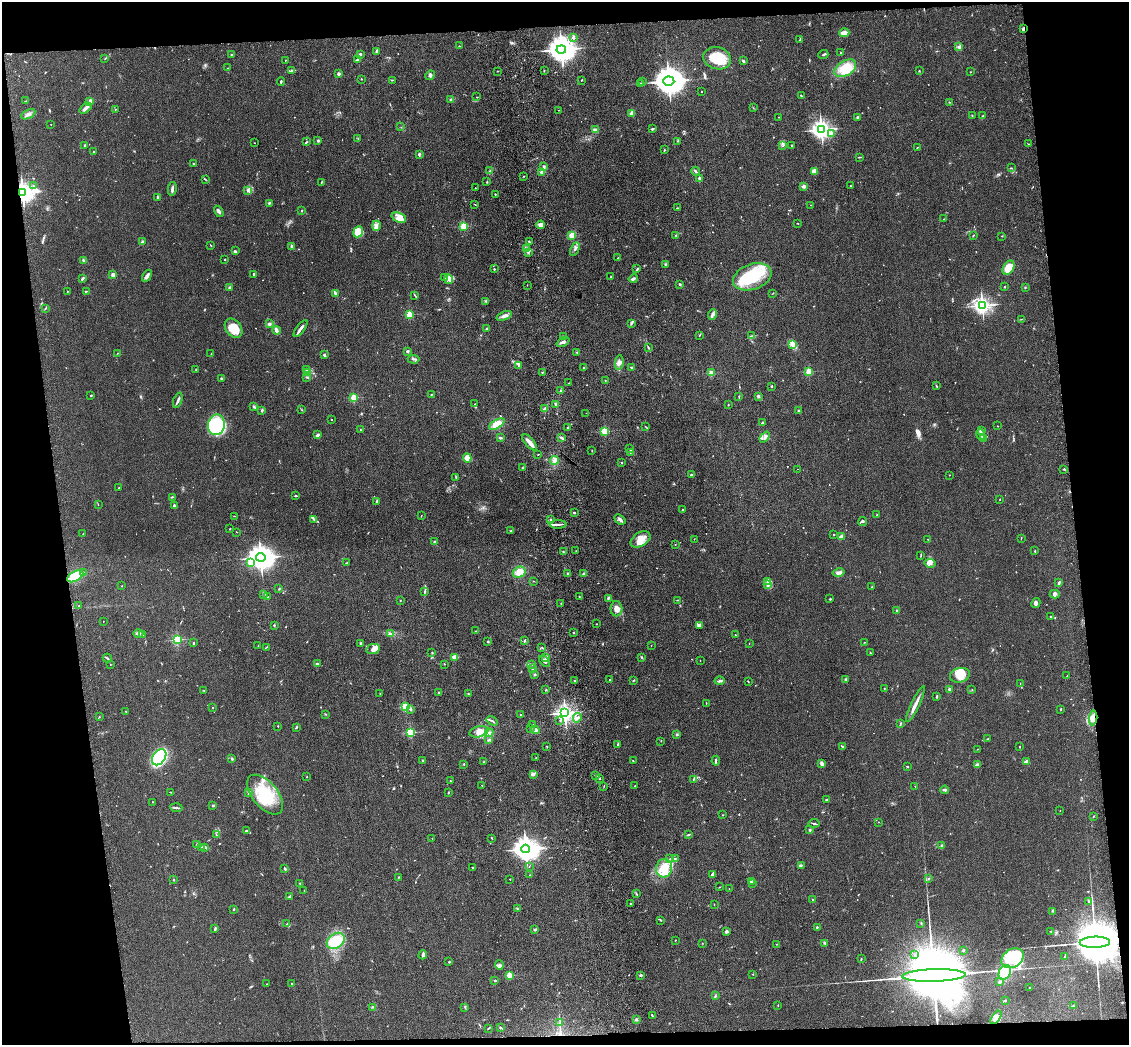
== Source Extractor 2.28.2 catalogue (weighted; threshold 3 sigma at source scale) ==
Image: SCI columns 117-4623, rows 252-4423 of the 4740 x 4572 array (HDU 1 of 3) = the unmasked area's bounding box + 8 px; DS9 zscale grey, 4 x 4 block average (1 PNG px = mean of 4 x 4 image px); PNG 1131 x 1047 px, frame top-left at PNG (2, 2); each listed source drawn as its Kron ellipse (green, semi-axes under 4 px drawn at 4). Shown black and unused: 14% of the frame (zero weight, under 3 of 4 exposures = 6% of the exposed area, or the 3 px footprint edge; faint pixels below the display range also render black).
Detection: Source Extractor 2.28.2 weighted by HDU 2 'WHT'. Background 0.0882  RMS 0.0092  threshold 0.0414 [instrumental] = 3 sigma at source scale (4.5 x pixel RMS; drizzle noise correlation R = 1.50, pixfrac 1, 0.05/0.05 arcsec/px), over >= 5 px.
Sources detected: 722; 5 too faint to see at this stretch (4 x 4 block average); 5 inside a brighter object's white glare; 4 cosmic-ray / hot-pixel residue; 4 long thin detections or spike segments (spike, bleed or trail) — neither listed nor drawn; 16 coinciding with a brighter row at this scale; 43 inside a brighter listed object's ellipse — not listed separately; of the other 645, all 500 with FLUX_AUTO >= 1.77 (the completeness limit of this list) listed and drawn (145 fainter detections not listed), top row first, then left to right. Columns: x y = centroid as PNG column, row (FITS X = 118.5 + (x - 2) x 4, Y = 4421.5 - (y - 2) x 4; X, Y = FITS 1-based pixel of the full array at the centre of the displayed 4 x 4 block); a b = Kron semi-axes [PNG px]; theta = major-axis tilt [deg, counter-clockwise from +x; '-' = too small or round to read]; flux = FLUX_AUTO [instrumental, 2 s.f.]
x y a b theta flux
1023 29 2 2 - 81
844 33 5 2 - 42
573 37 2 2 - 42
800 40 3 2 - 4.6
459 46 4 2 - 3.3
959 47 3 3 - 10
561 49 5 4 - 8000
376 51 4 2 - 10
840 53 2 2 - 3.1
360 54 2 2 - 38
231 55 2 2 - 4.9
823 55 5 2 - 6.6
717 58 14 11 -16 150
105 59 2 2 - 2
286 60 2 2 - 2.2
357 60 3 2 - 6
743 61 3 2 - 9.3
228 68 2 2 - 2.3
845 68 12 7 32 130
292 71 3 2 - 3.9
497 71 2 2 - 8.6
544 71 2 2 - 3.6
919 71 2 2 - 3.2
971 72 2 2 - 7.1
339 74 2 2 - 53
430 75 5 3 - 11
361 79 2 2 - 3.1
392 80 3 2 - 4.3
581 80 3 2 - 2.7
669 81 5 4 - 10000
281 82 4 2 - 5.9
643 82 2 2 - 2.9
640 83 2 2 - 8.1
701 91 2 2 - 4.2
801 96 2 2 - 4.8
476 97 2 2 - 1.9
451 99 3 2 - 4.4
26 101 3 2 - 3.1
90 102 4 3 - 12
949 102 2 2 - 4.1
85 108 7 3 39 16
753 108 2 2 - 2
115 109 2 2 - 2.7
559 110 2 2 - 4.7
632 113 2 2 - 110
28 114 8 3 29 16
972 115 2 2 - 1.9
983 116 4 2 - 4.7
779 117 2 2 - 3.6
858 117 4 3 - 9.8
51 124 2 2 - 2.3
401 127 2 2 - 1.8
652 129 3 2 - 4.7
596 130 2 2 - 4.1
821 130 3 3 - 3200
831 133 3 3 - 12
358 138 2 2 - 2.1
318 141 2 2 - 40
677 141 2 2 - 1.9
306 142 2 2 - 5.1
254 143 2 2 - 1.9
1028 144 2 2 - 2.4
85 145 2 2 - 4.8
792 145 2 2 - 5.2
783 146 2 2 - 3
917 148 3 2 - 1.8
664 150 2 2 - 2.9
94 152 2 2 - 19
419 154 4 2 - 7.9
859 157 3 2 - 4.5
194 164 2 2 - 17
544 167 3 2 - 6.7
1011 168 2 2 - 2.2
490 171 3 2 - 5.5
695 171 4 2 - 9.3
814 171 3 3 - 40
541 172 3 2 - 8.5
523 176 2 2 - 2.2
699 178 2 2 - 48
206 180 2 2 - 3
321 182 2 2 - 4.6
487 182 3 2 - 4.9
34 186 3 2 - 3.4
803 186 2 2 - 60
851 186 3 2 - 2.7
475 188 2 2 - 2
172 189 7 2 79 13
247 190 3 2 - 5.2
23 192 3 3 - 4200
495 194 2 2 - 3
157 198 4 2 - 4.2
269 203 4 2 - 4.7
475 204 2 2 - 1.9
811 205 2 2 - 2.6
677 208 2 2 - 3.2
219 211 6 2 -59 18
302 211 2 2 - 4.8
399 218 7 4 -20 38
944 219 2 2 - 1.9
798 223 2 2 - 2.1
541 225 4 4 - 24
376 226 5 2 - 13
464 226 2 2 - 230
358 232 6 4 68 120
572 235 3 3 - 35
676 235 2 2 - 3.4
973 235 3 2 - 3.6
1002 236 2 2 - 2.1
142 242 2 2 - 57
529 242 3 2 - 8
211 245 3 2 - 3.1
292 246 3 2 - 26
526 248 2 2 - 3.6
575 249 7 3 64 13
235 251 4 2 - 6
528 252 3 2 - 5.2
618 258 2 2 - 9.3
225 259 2 2 - 11
83 260 3 2 - 5.7
665 264 3 2 - 4.8
1008 268 8 5 57 69
494 269 2 2 - 3.9
637 269 4 2 - 5.9
254 274 2 2 - 19
113 275 2 2 - 110
147 276 6 3 59 16
445 277 2 2 - 2.7
611 277 2 2 - 2.5
752 277 20 12 19 340
82 278 3 2 - 11
448 279 5 4 - 20
633 279 4 2 - 13
680 284 3 2 - 5.9
527 285 2 2 - 1.8
230 287 3 3 - 6.9
1004 287 2 2 - 4.5
1025 287 2 2 - 3.7
67 291 2 2 - 4.1
86 291 3 2 - 3.5
335 293 2 2 - 14
773 293 2 2 - 2.5
415 295 3 2 - 3.5
485 301 2 2 - 2.4
982 306 3 2 - 2500
45 308 3 2 - 3.3
410 314 2 2 - 270
712 314 5 3 - 19
504 316 8 4 22 20
1021 319 2 2 - 2
631 323 3 2 - 5
269 324 3 3 - 10
233 328 10 7 -53 110
300 329 10 3 53 17
487 329 2 2 - 6.6
276 330 4 2 - 38
700 335 3 2 - 3.7
564 336 2 2 - 2.7
751 336 3 2 - 4.3
563 342 7 2 25 15
793 344 2 2 - 63
648 347 3 2 - 5
407 351 2 2 - 9.2
577 352 2 2 - 2.6
117 353 2 2 - 2.5
211 354 2 2 - 3
324 355 2 2 - 12
414 359 6 2 -5 9.5
619 362 7 3 82 23
518 365 2 2 - 11
584 367 2 2 - 3
631 367 3 2 - 4.3
196 370 2 2 - 1.8
307 370 2 2 - 5.6
809 371 2 2 - 230
308 372 2 2 - 6.2
542 372 2 2 - 2.9
711 373 2 2 - 170
307 377 3 2 - 4.1
221 378 3 2 - 5.9
605 381 2 2 - 2.2
569 383 2 2 - 3.6
772 386 2 2 - 5.3
936 386 4 2 - 3.8
560 391 3 2 - 5.3
431 394 2 2 - 3.5
91 395 2 2 - 14
758 396 3 2 - 7.2
739 397 3 2 - 2.4
354 398 2 2 - 320
178 400 8 2 70 15
475 404 2 2 - 2.6
556 405 3 2 - 8.6
728 405 2 2 - 2.9
254 407 4 2 - 6.7
545 409 4 2 - 13
262 410 4 2 - 7.4
302 410 2 2 - 1.8
798 411 2 2 - 8.8
586 413 2 2 - 1.9
332 419 2 2 - 3.6
762 423 2 2 - 7.8
497 424 8 4 29 71
216 425 10 8 79 370
998 426 2 2 - 2.3
567 427 2 2 - 4.4
646 427 4 2 - 3.8
360 430 3 2 - 4.7
605 431 2 2 - 370
982 431 2 2 - 2.8
318 435 3 2 - 12
981 435 5 2 - 10
765 437 6 3 50 15
500 438 4 2 - 7.5
562 438 3 2 - 8.1
983 439 3 2 - 4.3
530 442 10 3 -48 32
630 449 2 2 - 5.8
592 451 2 2 - 3.4
630 453 3 2 - 3.5
538 454 2 2 - 2.3
467 458 4 4 - 66
555 460 4 4 - 20
622 462 2 2 - 2.6
523 467 2 2 - 3.1
798 469 2 2 - 2.1
1064 469 3 2 - 4.2
691 475 2 2 - 27
949 475 2 2 - 2.4
456 477 3 2 - 5.1
119 488 2 2 - 8.1
296 496 3 2 - 6.2
173 497 2 2 - 2.6
1000 499 2 2 - 1.8
377 501 3 2 - 4.1
98 505 2 2 - 2.4
174 506 2 2 - 37
683 510 2 2 - 17
574 513 2 2 - 6.1
877 515 2 2 - 8.4
234 516 2 2 - 2.1
421 516 3 2 - 2.1
314 519 3 2 - 5.5
550 519 2 2 - 3.7
620 519 6 3 -39 15
863 521 4 2 - 7.9
558 524 8 2 1 14
230 529 2 2 - 12
511 531 2 2 - 3.1
237 532 2 2 - 1.9
83 534 2 2 - 2.4
833 535 2 2 - 7.6
841 537 4 2 - 27
1021 538 3 2 - 2.2
641 539 11 7 33 57
694 539 2 2 - 1.8
928 539 2 2 - 4.9
434 542 2 2 - 5.5
675 544 2 2 - 2.2
576 551 2 2 - 2.7
1035 551 2 2 - 4.5
563 552 2 2 - 3.5
921 556 2 2 - 2.1
261 557 5 4 - 6900
251 563 2 2 - 220
346 563 3 2 - 2.4
930 563 6 4 -11 19
83 572 2 2 - 2.7
519 572 7 5 27 56
839 573 6 2 12 24
568 574 2 2 - 7.6
584 574 2 2 - 5.7
75 576 9 4 30 98
533 581 2 2 - 2
768 581 2 2 - 47
1059 583 4 2 - 11
768 585 3 2 - 20
122 586 2 2 - 2.1
872 587 3 2 - 3.7
279 589 2 2 - 5.2
424 591 4 2 - 5.2
1055 594 5 2 - 8
263 595 2 2 - 1.9
267 596 2 2 - 2.9
579 597 2 2 - 2.1
608 598 3 2 - 7.3
830 599 2 2 - 7.6
677 600 2 2 - 2.5
400 601 2 2 - 7.3
561 603 2 2 - 2.5
1036 603 5 3 - 11
79 606 2 2 - 5.4
616 609 8 6 -89 34
897 610 2 2 - 16
1051 616 2 2 - 3
103 621 2 2 - 2.1
597 624 2 2 - 2.5
274 625 2 2 - 3.5
699 625 4 3 - 16
476 631 3 2 - 2.9
573 632 2 2 - 5.9
138 633 5 2 - 24
390 634 4 3 - 13
143 635 3 2 - 4.3
735 635 2 2 - 2.3
177 640 2 2 - 640
524 641 2 2 - 16
193 642 2 2 - 5
488 642 2 2 - 4
864 642 2 2 - 2.3
361 643 3 2 - 7
749 643 2 2 - 1.8
651 645 2 2 - 2
258 646 2 2 - 3.3
266 647 3 2 - 3
542 647 2 2 - 3.4
373 649 7 5 9 29
432 652 2 2 - 3.5
870 653 2 2 - 3.5
454 657 2 2 - 120
546 657 2 2 - 40
642 657 3 2 - 6
107 658 4 2 - 5
700 660 2 2 - 2.2
545 661 7 3 -48 16
110 664 2 2 - 2.3
317 664 2 2 - 28
444 664 2 2 - 6.8
532 664 4 2 - 8.4
532 669 3 2 - 2.8
535 674 2 2 - 6.9
960 675 10 7 17 59
1067 676 2 2 - 2.2
846 679 2 2 - 3
610 680 2 2 - 5
634 680 2 2 - 3.1
574 681 2 2 - 7.9
719 681 5 2 - 9.2
748 681 3 2 - 3
1020 683 2 2 - 2
884 689 2 2 - 2.3
950 689 2 2 - 65
204 690 2 2 - 2
546 690 2 2 - 3.5
972 690 2 2 - 3.5
439 692 3 2 - 6.3
380 694 2 2 - 2.5
468 694 2 2 - 3.6
937 696 2 2 - 2.3
706 703 3 2 - 2.1
915 704 20 3 65 38
213 707 2 2 - 5.4
405 707 2 2 - 300
410 709 2 2 - 21
1061 709 2 2 - 3
126 711 2 2 - 3.5
565 713 3 2 - 2700
325 714 2 2 - 3
521 715 2 2 - 3
99 717 2 2 - 3.3
577 718 5 3 - 15
1093 718 7 4 85 38
560 720 2 2 - 2.9
492 721 6 2 -34 7.2
533 724 2 2 - 2.1
900 724 4 2 - 6.7
278 726 2 2 - 8
296 727 4 2 - 4.8
530 729 2 2 - 2.8
535 730 4 3 - 13
411 732 2 2 - 470
479 732 9 5 13 53
489 733 4 4 - 16
677 735 3 2 - 4.7
988 739 2 2 - 5.1
489 740 3 2 - 5.7
661 741 2 2 - 2.1
617 744 3 2 - 4.6
546 746 2 2 - 2
843 747 3 3 - 8
1019 747 2 2 - 2.3
977 749 2 2 - 1.8
159 757 9 6 54 540
536 758 2 2 - 3
232 759 2 2 - 30
423 760 3 2 - 4.3
633 761 2 2 - 3.1
716 761 5 2 - 11
484 762 2 2 - 4
1027 762 2 2 - 67
464 764 2 2 - 4
822 764 4 2 - 21
978 764 4 2 - 6.6
907 767 3 2 - 3.2
533 774 4 3 - 9.6
596 776 3 2 - 5.8
307 777 2 2 - 4.6
600 779 2 2 - 2.2
694 779 2 2 - 4
450 781 2 2 - 3.5
482 785 2 2 - 4.9
604 786 2 2 - 2
635 786 3 2 - 2.5
915 786 2 2 - 1.8
945 790 4 2 - 9.2
170 792 3 2 - 3
249 792 3 2 - 2.7
448 793 3 2 - 3.5
265 795 24 12 -50 230
826 800 2 2 - 3.4
153 802 2 2 - 8
213 806 3 2 - 5.2
176 808 6 2 -4 7.8
1060 811 2 2 - 2
723 815 2 2 - 1.9
1093 816 2 2 - 1.9
879 822 2 2 - 3.2
814 823 5 2 - 6.8
810 830 3 2 - 5.8
246 831 4 2 - 4.2
216 835 2 2 - 2.3
688 835 3 2 - 5.5
432 838 2 2 - 3.9
492 838 2 2 - 2.4
196 844 2 2 - 2.4
942 846 2 2 - 55
201 847 2 2 - 3
205 847 4 3 - 7.9
526 849 4 3 - 6800
669 859 2 2 - 2.5
675 859 3 2 - 5
801 865 3 2 - 5.4
473 867 2 2 - 4.1
529 867 2 2 - 2.1
664 868 9 8 - 86
285 869 3 2 - 7.9
529 875 2 2 - 1.9
712 875 3 2 - 9
399 877 2 2 - 2.7
173 879 3 2 - 3.3
510 879 2 2 - 4.5
928 879 2 2 - 2.6
751 881 3 2 - 9.3
752 883 2 2 - 3
300 884 3 2 - 3.1
719 887 2 2 - 2.1
729 889 2 2 - 2.3
304 890 2 2 - 2.1
636 894 3 2 - 3.2
289 896 3 2 - 5
813 899 3 2 - 3.9
1088 902 2 2 - 2.5
631 903 2 2 - 4.1
714 904 2 2 - 1.9
517 908 2 2 - 3.2
234 909 3 2 - 4.8
1053 911 2 2 - 2.6
661 920 2 2 - 5.1
921 923 2 2 - 3.7
287 924 3 2 - 5.3
817 927 2 2 - 15
215 929 3 2 - 8.7
535 930 4 2 - 5.8
726 931 2 2 - 57
1051 931 2 2 - 2.9
675 940 3 2 - 2.1
336 941 10 7 36 200
1095 942 15 5 2 69000
702 943 2 2 - 2
825 943 3 2 - 20
776 944 2 2 - 2.8
963 950 2 2 - 20
423 955 4 3 - 11
915 955 3 2 - 3.7
1065 956 4 2 - 4.1
1013 958 12 9 33 170
861 959 2 2 - 4.1
449 962 2 2 - 14
499 965 5 4 - 13
1005 972 7 5 63 150
753 974 2 2 - 2.7
509 975 2 2 - 220
641 975 2 2 - 32
934 975 32 6 2 170000
495 981 3 2 - 6.4
999 982 4 2 - 9.6
267 984 2 2 - 3.5
292 984 3 2 - 4.3
1030 987 2 2 - 3.3
715 996 3 2 - 5.2
1005 1000 3 2 - 3.4
778 1006 2 2 - 2.9
1073 1006 2 2 - 4
373 1007 3 2 - 5.2
465 1007 2 2 - 1.8
652 1015 4 2 - 4.4
996 1017 7 3 55 26
637 1019 3 2 - 7.3
560 1023 3 2 - 2.7
489 1028 4 2 - 4.3
500 1028 2 2 - 12
Overlapping masked pixels (flux is a lower limit): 4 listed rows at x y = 1023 29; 23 192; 1093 718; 1095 942
Diffuse or blended objects may show on this block-average render without a row.